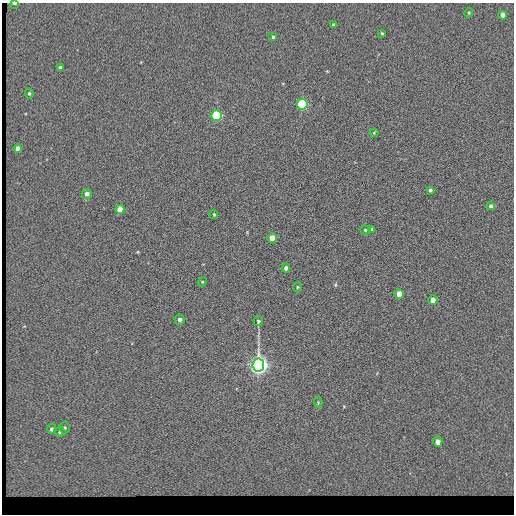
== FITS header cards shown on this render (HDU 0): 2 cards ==
NAXIS1  =                  512 / length of data axis 1
NAXIS2  =                  512 / length of data axis 2

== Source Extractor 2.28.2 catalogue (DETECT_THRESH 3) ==
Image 512 x 512 px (HDU 0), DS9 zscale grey, 1 PNG px = 1 image px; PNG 516 x 516 px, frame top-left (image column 1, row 512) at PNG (2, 3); each listed source drawn as its Kron ellipse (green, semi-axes under 4 px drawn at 4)
Background 83.9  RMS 18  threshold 54.6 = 3 sigma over >= 5 px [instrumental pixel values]
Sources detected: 33; all 33 listed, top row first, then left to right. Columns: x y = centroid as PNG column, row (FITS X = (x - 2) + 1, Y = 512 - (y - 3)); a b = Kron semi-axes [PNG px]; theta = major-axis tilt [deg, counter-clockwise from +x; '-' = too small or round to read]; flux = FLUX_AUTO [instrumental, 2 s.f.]
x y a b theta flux
14 3 3 2 - 2700
469 13 5 4 - 1300
503 15 4 4 - 8800
333 25 3 3 - 1400
382 33 4 3 - 1200
273 37 3 3 - 1600
60 67 3 3 - 3200
29 93 5 4 - 1600
302 104 5 5 - 150000
217 116 5 5 - 130000
374 133 4 4 - 1200
18 148 4 4 - 8500
430 190 3 3 - 1900
87 194 5 5 - 5200
491 206 4 4 - 3100
120 209 4 4 - 17000
214 214 5 3 - 1400
372 229 4 3 - 1900
365 230 5 4 - 1900
272 238 5 4 - 17000
286 268 4 4 - 3900
202 282 5 4 - 1200
297 287 5 3 - 1200
399 294 5 5 - 16000
433 300 4 4 - 11000
179 320 5 5 - 3500
258 321 5 5 - 1600
258 365 6 6 - 810000
318 402 5 3 - 1200
65 428 6 5 - 2000
52 429 5 4 - 2700
60 432 6 5 - 1900
438 442 5 5 - 8200
At the frame edge (FLAGS 8, measured only in part): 1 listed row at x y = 14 3